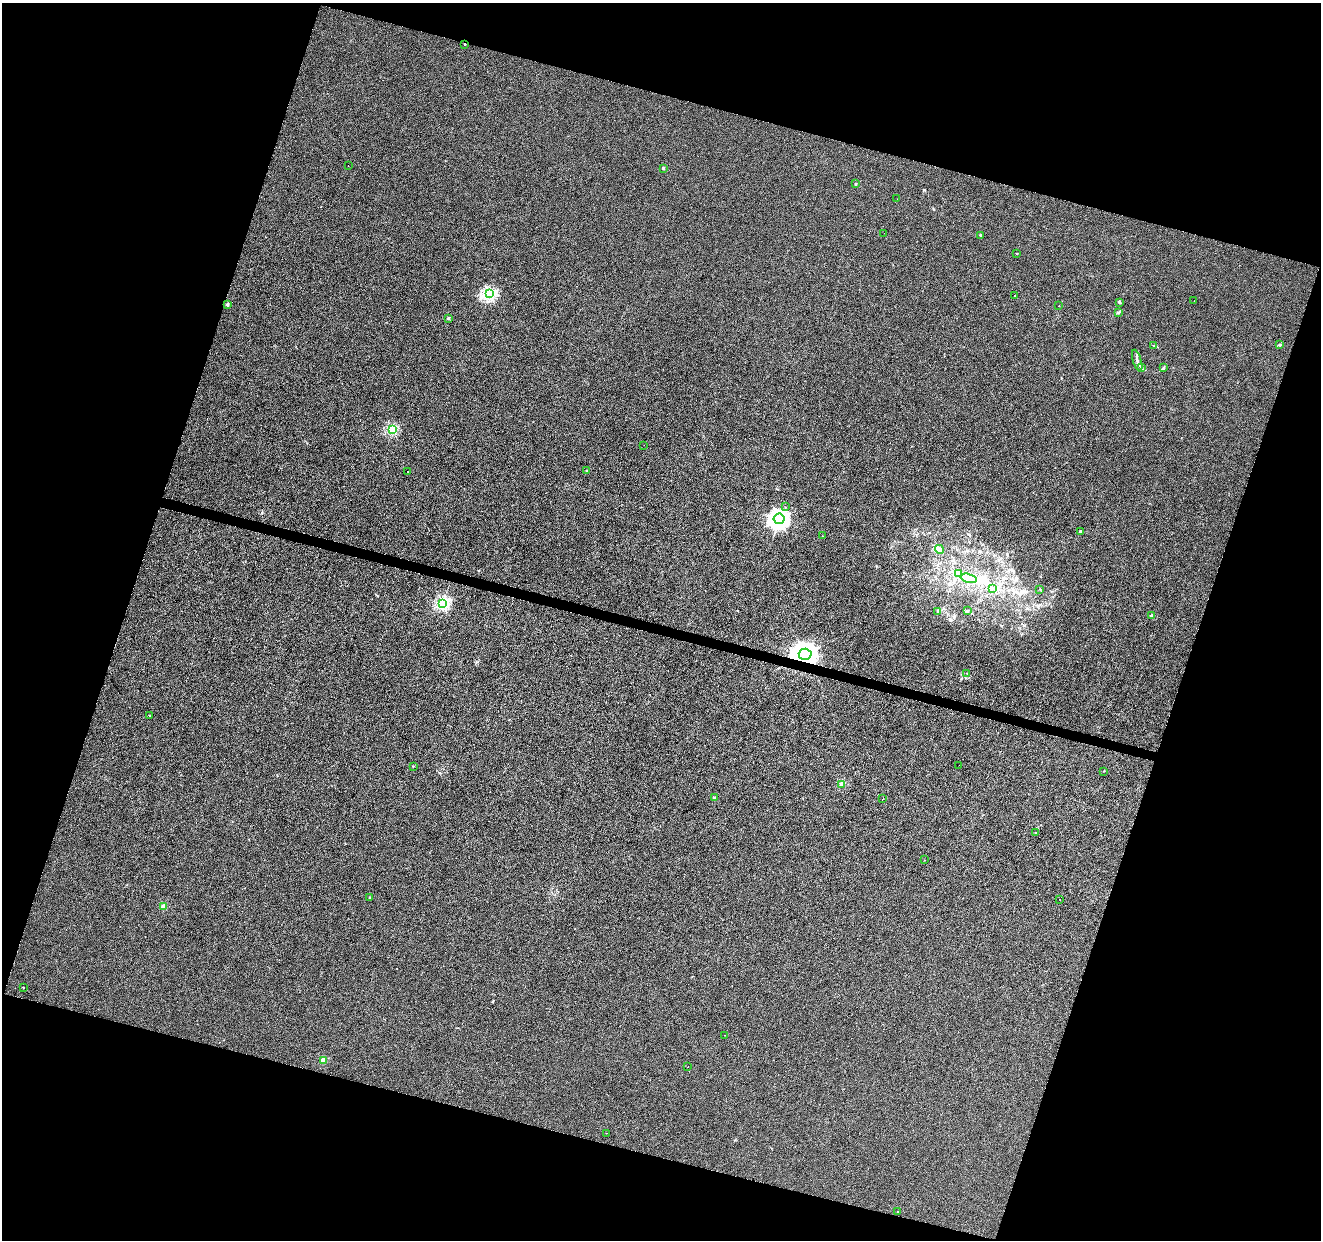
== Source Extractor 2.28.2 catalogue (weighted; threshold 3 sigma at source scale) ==
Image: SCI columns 7-5282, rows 282-5231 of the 5282 x 5449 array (HDU 1 of 3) = the unmasked area's bounding box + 8 px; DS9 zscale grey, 4 x 4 block average (1 PNG px = mean of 4 x 4 image px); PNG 1323 x 1242 px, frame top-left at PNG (2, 3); each listed source drawn as its Kron ellipse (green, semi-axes under 4 px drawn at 4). Shown black and unused: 36% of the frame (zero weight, under 3 of 6 exposures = <1% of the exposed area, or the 3 px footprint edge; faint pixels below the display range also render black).
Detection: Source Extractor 2.28.2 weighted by HDU 2 'WHT'. Background 6.64e-04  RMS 0.0022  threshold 0.00885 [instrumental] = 3 sigma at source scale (4.09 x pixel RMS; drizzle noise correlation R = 1.36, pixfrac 0.8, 0.0396/0.0396 arcsec/px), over >= 5 px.
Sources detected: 63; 4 inside a brighter object's white glare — neither listed nor drawn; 1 inside a brighter listed object's ellipse — not listed separately; the other 58 listed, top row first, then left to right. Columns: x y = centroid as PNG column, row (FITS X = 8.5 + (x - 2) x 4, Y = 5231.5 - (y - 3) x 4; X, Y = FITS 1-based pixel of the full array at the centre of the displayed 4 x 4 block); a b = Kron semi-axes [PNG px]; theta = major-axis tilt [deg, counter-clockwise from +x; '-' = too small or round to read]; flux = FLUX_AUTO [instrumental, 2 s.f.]
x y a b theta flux
465 44 2 2 - 0.88
348 166 2 2 - 0.18
663 168 2 2 - 2.4
855 184 3 2 - 1
897 199 2 2 - 0.44
884 233 2 2 - 0.2
981 235 2 2 - 2.6
1017 253 2 2 - 0.91
489 294 3 2 - 85
1015 296 2 2 - 0.7
1194 301 2 2 - 0.31
1120 303 3 2 - 1.3
227 304 2 2 - 3.4
1059 306 2 2 - 0.44
1118 312 3 2 - 1.2
448 318 2 2 - 2.8
1154 345 4 2 - 1
1280 345 3 2 - 1.6
1137 360 11 2 -73 4.2
1141 368 3 2 - 0.82
1164 368 3 2 - 1.3
392 429 2 2 - 48
644 445 2 2 - 0.17
586 470 2 2 - 0.55
408 472 2 2 - 0.28
785 507 2 2 - 0.52
779 519 5 5 - 340
1080 532 2 2 - 3.7
822 536 2 2 - 0.53
939 549 5 3 - 4
958 573 4 2 - 1.6
969 578 8 3 -15 5.5
992 589 3 2 - 1.1
1040 589 2 2 - 0.38
443 604 2 2 - 81
938 611 2 2 - 1.8
967 611 3 2 - 1.1
1151 616 2 2 - 3
805 654 6 5 - 1300
967 673 2 2 - 0.21
150 715 2 2 - 0.39
959 765 2 2 - 0.22
413 766 2 2 - 0.91
1104 771 2 2 - 0.36
842 784 2 2 - 15
714 798 2 2 - 4.1
883 799 2 2 - 0.3
1036 833 2 2 - 0.78
924 860 2 2 - 0.28
370 898 2 2 - 2
1060 899 2 2 - 0.19
164 907 2 2 - 11
23 987 2 2 - 0.47
725 1035 2 2 - 0.31
323 1060 2 2 - 14
688 1067 2 2 - 0.2
606 1133 2 2 - 0.41
898 1211 2 2 - 0.64
Overlapping masked pixels (flux is a lower limit): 2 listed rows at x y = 465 44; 805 654
Diffuse or blended objects may show on this block-average render without a row.